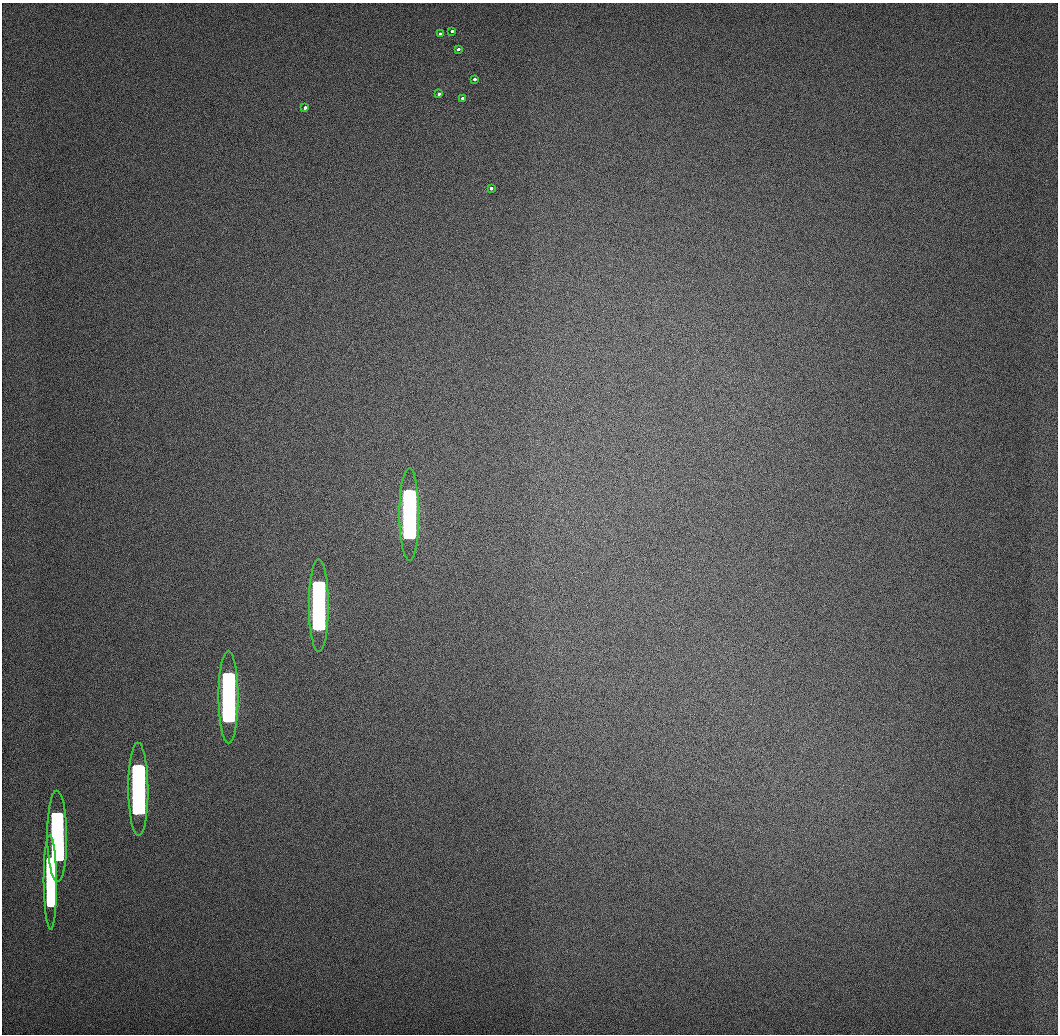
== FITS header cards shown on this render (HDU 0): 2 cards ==
NAXIS1  =                 1056 / Length of Axis 1 (Serial)
NAXIS2  =                 1032 / Length of Axis 2 (Parallel)

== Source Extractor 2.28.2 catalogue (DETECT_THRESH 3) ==
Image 1056 x 1032 px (HDU 0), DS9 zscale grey, 1 PNG px = 1 image px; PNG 1060 x 1036 px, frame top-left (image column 1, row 1032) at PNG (2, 3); each listed source drawn as its Kron ellipse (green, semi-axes under 4 px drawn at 4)
Background 507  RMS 3.4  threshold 10.2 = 3 sigma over >= 5 px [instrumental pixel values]
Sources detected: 14; all 14 listed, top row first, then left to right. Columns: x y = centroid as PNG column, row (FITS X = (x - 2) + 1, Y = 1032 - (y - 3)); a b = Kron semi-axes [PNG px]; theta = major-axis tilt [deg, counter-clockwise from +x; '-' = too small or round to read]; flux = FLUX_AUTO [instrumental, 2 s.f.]
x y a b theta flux
452 31 3 3 - 1.1e+03
440 34 3 3 - 1.2e+03
458 49 3 3 - 1.6e+03
474 79 3 3 - 2.0e+03
439 94 3 3 - 2.0e+03
462 98 3 3 - 2.1e+03
305 108 3 3 - 1.7e+03
491 188 3 3 - 2.3e+03
409 514 46 10 -90 1.5e+06
319 606 46 10 -90 1.3e+06
228 697 46 10 -90 1.1e+06
138 789 46 10 -90 8.5e+05
57 836 46 10 -90 5.1e+05
50 882 47 6 -90 2.6e+05